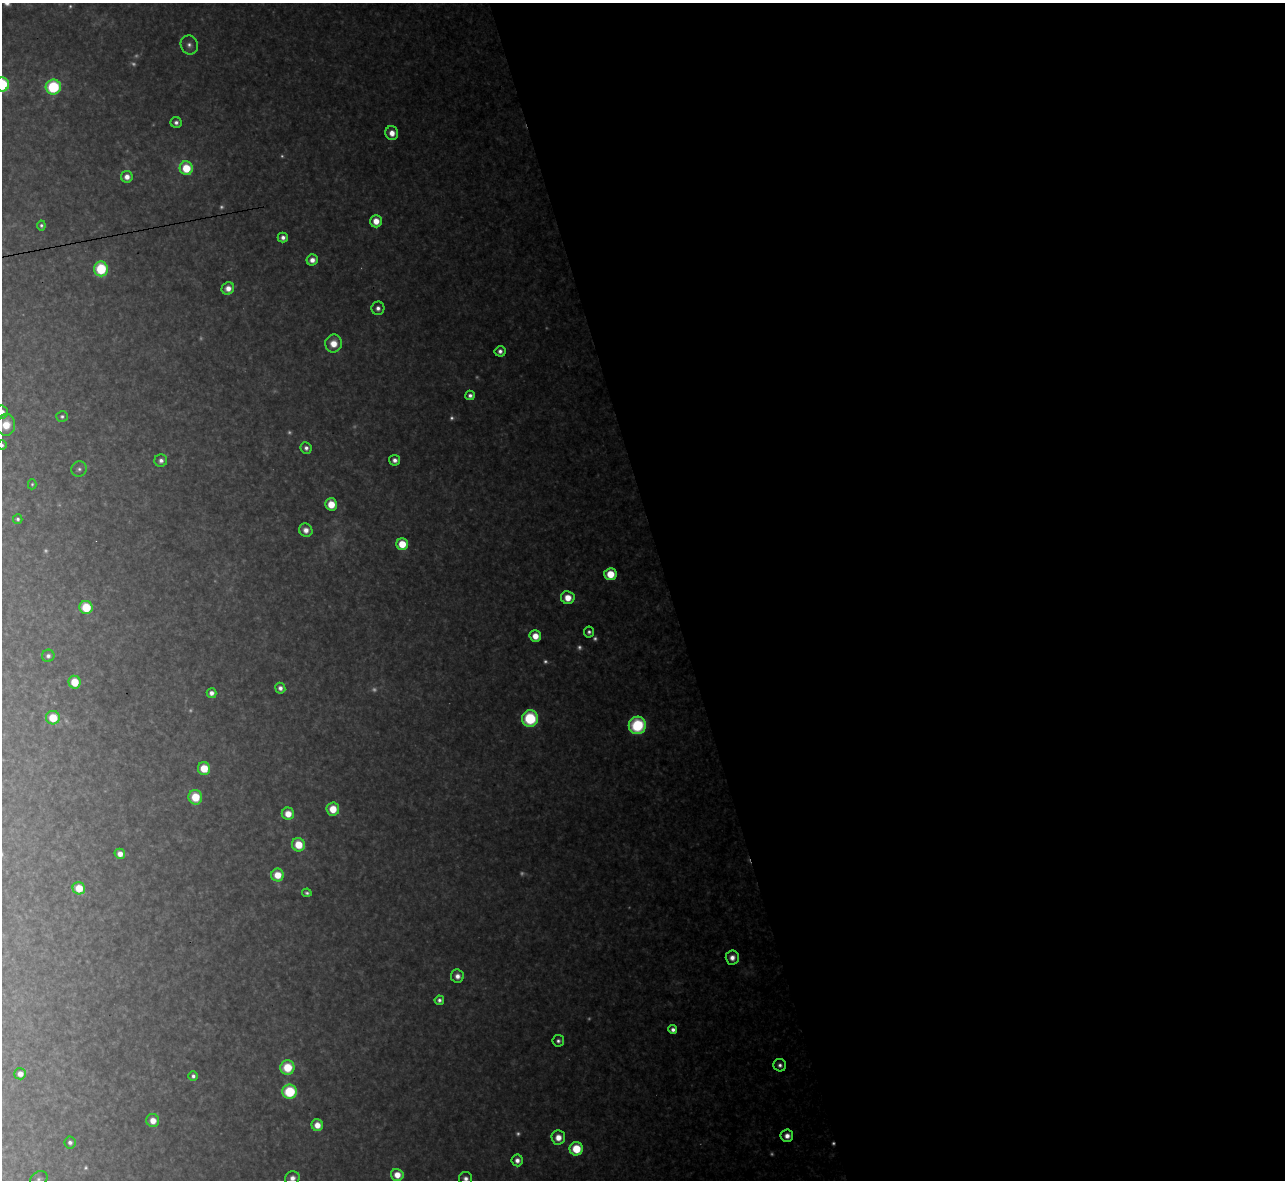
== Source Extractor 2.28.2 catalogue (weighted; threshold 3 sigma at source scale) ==
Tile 8 of 4 x 4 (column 4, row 2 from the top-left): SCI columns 3851-5133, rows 2500-3677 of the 5133 x 5115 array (HDU 1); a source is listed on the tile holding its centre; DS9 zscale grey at full resolution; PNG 1287 x 1182 px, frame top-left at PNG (2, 3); each listed source drawn as its Kron ellipse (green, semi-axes under 4 px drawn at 4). Shown black and unused: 48% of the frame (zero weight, under 3 of 4 exposures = <1% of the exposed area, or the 3 px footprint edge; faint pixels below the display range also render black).
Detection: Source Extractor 2.28.2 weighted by HDU 2 'WHT'; one run over the whole footprint, this tile lists its part. Background 0.314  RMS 0.019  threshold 0.0867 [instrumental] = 3 sigma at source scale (4.5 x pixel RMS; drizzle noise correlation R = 1.50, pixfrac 1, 0.05/0.05 arcsec/px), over >= 5 px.
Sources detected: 99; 27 too faint to see at this stretch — neither listed nor drawn; the other 72 listed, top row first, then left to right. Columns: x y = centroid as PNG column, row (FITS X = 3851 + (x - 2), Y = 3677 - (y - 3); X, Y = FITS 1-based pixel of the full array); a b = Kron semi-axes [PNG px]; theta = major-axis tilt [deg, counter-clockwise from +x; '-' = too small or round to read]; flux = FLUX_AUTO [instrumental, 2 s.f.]
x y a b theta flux
189 45 9 8 - 12
2 84 7 7 - 240
53 87 7 7 - 200
176 123 5 5 - 9.1
392 133 7 6 - 26
186 168 7 6 - 79
127 177 6 6 - 19
376 221 6 6 - 34
41 225 5 4 - 5.4
283 238 5 5 - 12
312 260 6 5 - 19
101 269 7 7 - 170
228 288 6 6 - 22
378 308 6 6 - 12
333 343 9 8 - 41
500 351 5 5 - 11
470 395 5 4 - 9.4
2 412 6 5 - 12
62 417 6 5 - 5.4
6 425 11 9 85 43
2 445 5 5 - 5.6
306 448 6 5 - 9.8
161 460 6 6 - 10
395 460 5 5 - 13
79 469 8 7 - 7.4
32 484 5 4 - 3.3
331 504 6 6 - 55
18 519 5 4 - 5.5
306 530 7 6 - 18
402 544 6 6 - 64
610 574 6 6 - 68
568 598 7 6 - 42
86 607 6 6 - 94
589 632 5 5 - 7.5
535 636 6 5 - 34
48 656 6 6 - 8.5
75 682 6 6 - 60
280 688 5 5 - 12
211 693 5 5 - 12
53 718 7 6 - 68
530 719 8 8 - 180
637 725 9 8 - 220
204 768 6 6 - 55
195 797 7 7 - 67
333 809 6 6 - 50
288 814 6 6 - 33
298 845 7 6 - 60
120 854 5 5 - 20
277 875 6 6 - 45
79 888 6 6 - 56
307 893 5 4 - 5.7
732 958 7 6 - 19
457 976 7 6 - 16
439 1000 5 4 - 7.8
673 1030 4 4 - 13
558 1041 6 5 - 8
780 1065 6 6 - 10
287 1067 7 7 - 81
20 1074 6 5 - 18
193 1076 5 4 - 8.7
290 1092 7 7 - 160
153 1121 6 6 - 29
317 1125 6 5 - 29
787 1136 6 6 - 19
558 1137 7 7 - 31
70 1142 6 5 - 8.4
576 1149 6 6 - 89
517 1160 6 5 - 15
397 1175 6 6 - 34
292 1178 7 7 - 16
39 1179 9 7 34 8.1
466 1179 6 6 - 12
Isophote crosses this tile's border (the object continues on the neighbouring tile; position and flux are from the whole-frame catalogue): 7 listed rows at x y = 2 84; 2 412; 6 425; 2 445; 292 1178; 39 1179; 466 1179